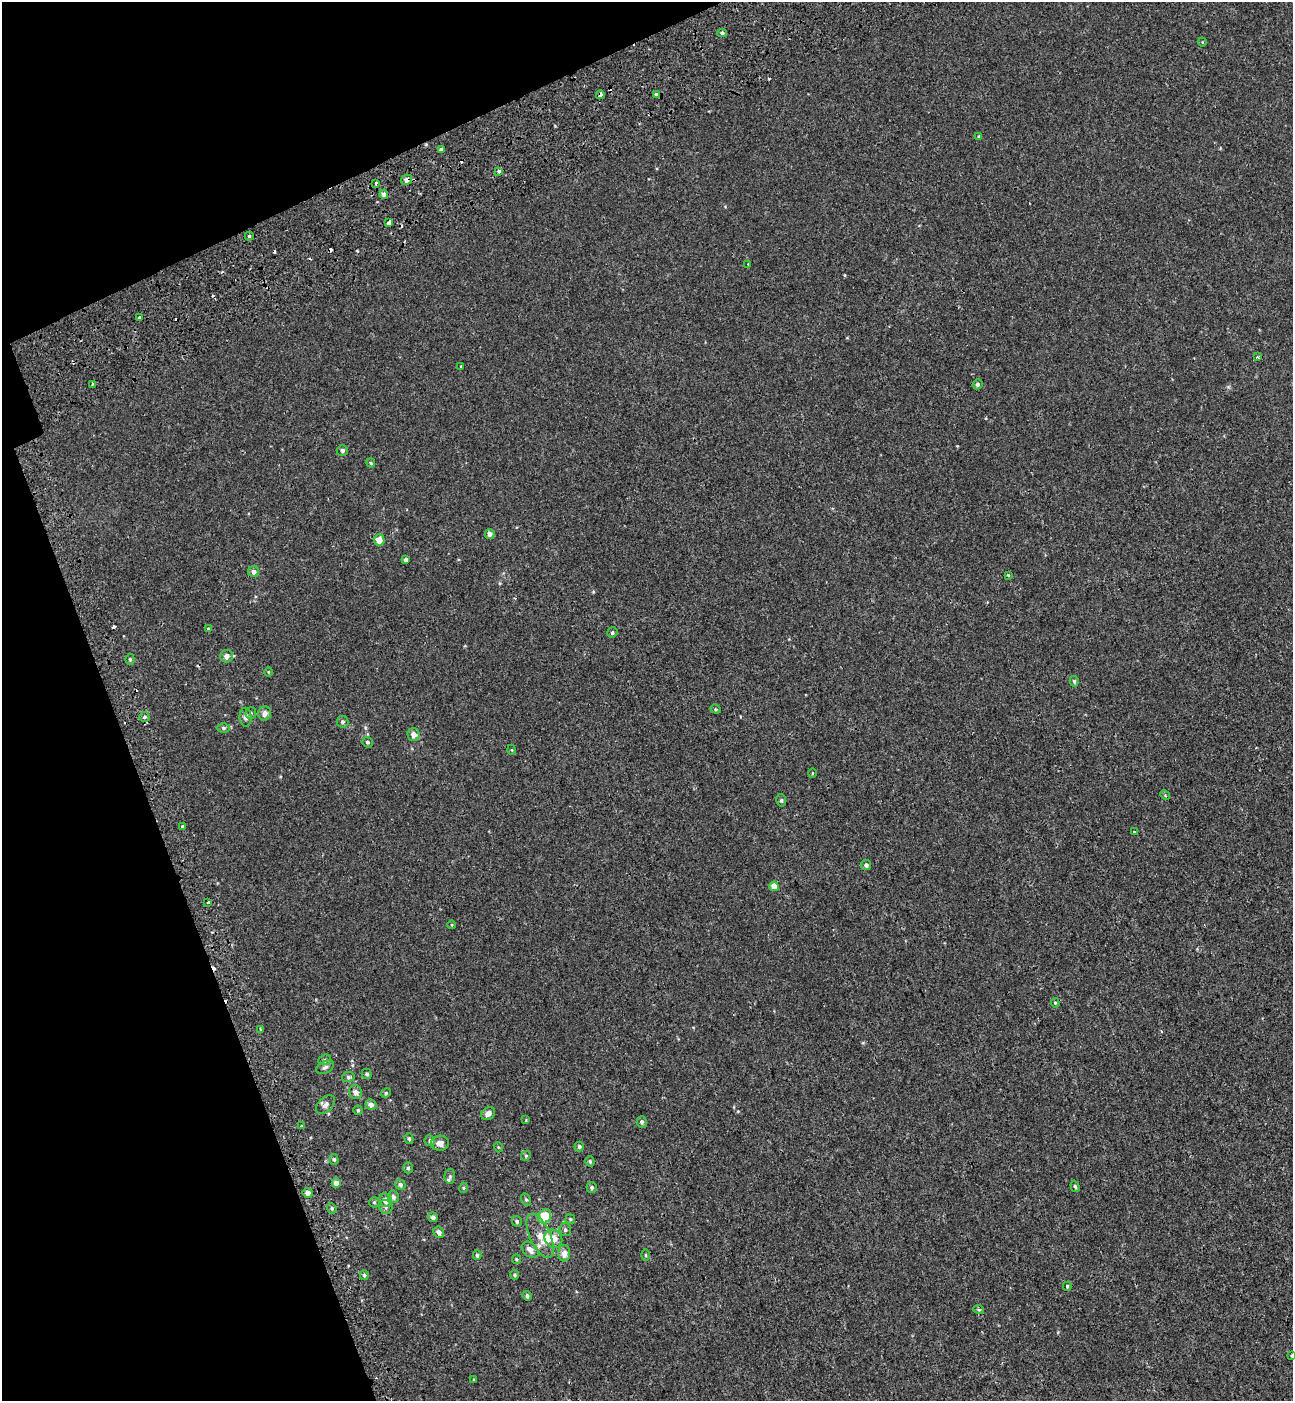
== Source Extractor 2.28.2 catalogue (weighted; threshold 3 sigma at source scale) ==
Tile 5 of 4 x 4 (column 1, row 2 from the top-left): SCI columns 233-1523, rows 2898-4296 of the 5576 x 5797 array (HDU 1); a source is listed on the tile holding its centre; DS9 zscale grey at full resolution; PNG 1295 x 1403 px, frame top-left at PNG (2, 2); each listed source drawn as its Kron ellipse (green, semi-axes under 4 px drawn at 4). Shown black and unused: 17% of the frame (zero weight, under 2 of 3 exposures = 6% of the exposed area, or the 3 px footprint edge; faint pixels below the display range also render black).
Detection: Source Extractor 2.28.2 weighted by HDU 2 'WHT'; one run over the whole footprint, this tile lists its part. Background -7.26e-04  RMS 0.0031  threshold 0.0137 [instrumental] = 3 sigma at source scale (4.5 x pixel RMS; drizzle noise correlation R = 1.50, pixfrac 1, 0.0396/0.0396 arcsec/px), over >= 5 px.
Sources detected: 122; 12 cosmic-ray / hot-pixel residue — neither listed nor drawn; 3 inside a brighter listed object's ellipse — not listed separately; the other 107 listed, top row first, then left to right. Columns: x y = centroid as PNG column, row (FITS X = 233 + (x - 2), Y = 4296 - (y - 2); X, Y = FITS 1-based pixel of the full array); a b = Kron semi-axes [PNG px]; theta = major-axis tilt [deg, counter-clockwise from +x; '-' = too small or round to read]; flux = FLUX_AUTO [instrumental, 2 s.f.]
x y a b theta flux
722 33 4 4 - 0.57
1202 42 4 3 - 0.19
600 95 4 3 - 1.3
656 95 4 3 - 1.7
979 136 4 4 - 0.29
441 149 3 3 - 1.9
499 171 3 3 - 3.3
406 180 5 5 - 1.3
375 183 3 3 - 2.3
384 194 4 4 - 0.86
389 223 4 3 - 1.1
249 236 4 4 - 0.52
748 264 3 3 - 0.34
139 318 3 3 - 0.72
1257 357 3 3 - 1.7
461 366 3 3 - 0.21
92 384 4 2 - 0.35
977 384 5 5 - 0.64
342 450 5 5 - 0.75
371 463 4 4 - 0.28
490 534 5 4 - 1.3
379 540 5 5 - 2.8
406 560 4 4 - 0.79
254 572 5 5 - 1.3
1008 575 4 4 - 0.26
208 629 3 2 - 0.52
612 633 5 5 - 0.5
227 656 6 6 - 1.2
130 659 5 4 - 0.4
268 672 4 3 - 0.22
1074 681 5 4 - 0.49
716 709 5 4 - 0.36
251 713 6 5 - 0.44
265 713 7 6 - 1.5
145 717 5 5 - 0.56
246 717 9 6 -89 1.1
343 722 6 5 - 0.58
224 728 6 5 - 0.5
414 735 6 6 - 1.7
367 742 6 5 - 0.47
512 750 5 3 - 0.23
812 773 5 3 - 0.27
1165 795 5 4 - 0.31
781 800 6 5 - 0.55
183 826 3 3 - 2.4
1135 832 3 2 - 0.3
866 865 5 5 - 0.86
774 886 5 4 - 2.9
208 902 3 2 - 1.4
452 925 4 3 - 0.21
1055 1003 5 4 - 0.33
260 1029 3 3 - 0.59
325 1060 6 5 - 0.51
325 1067 9 6 29 0.81
367 1074 5 5 - 0.52
348 1077 6 5 - 0.58
356 1092 7 6 - 1.3
386 1093 5 4 - 0.34
325 1105 11 7 44 1.2
371 1105 6 5 - 1.2
358 1110 4 4 - 0.43
488 1113 7 6 - 1.5
526 1120 4 3 - 0.26
642 1122 5 5 - 0.61
301 1126 3 3 - 2.6
409 1139 5 4 - 0.48
430 1141 5 5 - 0.62
440 1143 9 7 4 1.6
579 1146 5 4 - 0.58
498 1147 5 3 - 0.22
526 1156 5 4 - 0.38
334 1159 5 4 - 0.4
590 1161 5 4 - 0.48
408 1168 5 5 - 0.5
450 1176 7 5 87 0.54
336 1183 4 4 - 1.7
400 1184 5 5 - 0.72
1075 1186 6 4 -72 0.41
592 1187 5 5 - 0.58
463 1188 5 3 - 0.29
308 1193 5 5 - 1.6
393 1197 6 5 - 0.87
526 1199 6 4 -62 0.43
385 1200 7 6 - 1.6
374 1202 5 5 - 0.37
386 1207 7 6 - 0.78
332 1208 5 4 - 0.46
545 1216 8 6 57 6.5
433 1217 5 5 - 0.98
570 1219 5 4 - 0.36
517 1221 5 5 - 0.59
565 1230 6 6 - 0.66
439 1232 6 5 - 1.3
540 1236 24 10 -66 4.1
553 1239 9 8 - 2.6
530 1250 10 6 -43 1.8
564 1253 8 6 90 1.9
477 1255 5 4 - 0.62
646 1255 5 3 - 0.31
516 1259 5 4 - 0.32
364 1275 5 4 - 0.57
515 1275 5 4 - 0.4
1067 1286 4 3 - 0.34
527 1296 5 4 - 0.68
979 1310 5 3 - 0.35
1292 1355 3 3 - 0.36
474 1379 3 2 - 0.3
Overlapping masked pixels (flux is a lower limit): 3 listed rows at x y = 600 95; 406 180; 375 183
Isophote crosses this tile's border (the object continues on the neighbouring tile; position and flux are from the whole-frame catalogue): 1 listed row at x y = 1292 1355